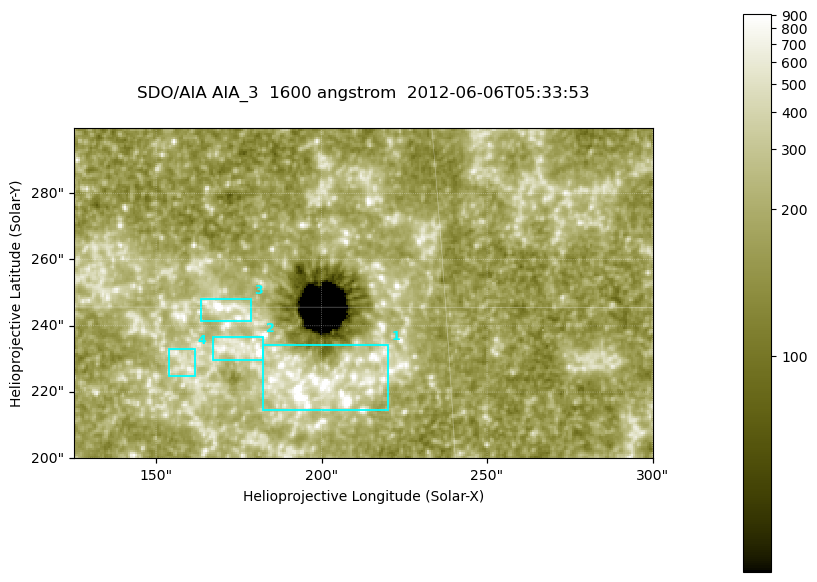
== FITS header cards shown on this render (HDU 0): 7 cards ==
TELESCOP= 'SDO/AIA '
INSTRUME= 'AIA_3   '
WAVELNTH=                 1600
WAVEUNIT= 'angstrom'
DATE-OBS= '2012-06-06T05:33:53.13'
CTYPE1  = 'HPLN-TAN'
CTYPE2  = 'HPLT-TAN'

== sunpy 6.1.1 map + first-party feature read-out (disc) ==
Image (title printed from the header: SDO/AIA AIA_3  1600 angstrom  2012-06-06T05:33:53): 287 x 164 px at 0.609 arcsec/px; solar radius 946 arcsec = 1552 px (partial field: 0.6% of the solar disc is inside the frame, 100% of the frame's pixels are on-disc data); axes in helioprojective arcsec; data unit not stated in the header (colour bar unlabelled)
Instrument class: DISC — disc imager (sunpy class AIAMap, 1600 A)
Bright regions (active regions / flare kernels): reference = the on-disc median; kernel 3 px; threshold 5 sigma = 312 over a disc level ~180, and >= 1.15x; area >= 47 px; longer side >= 3 px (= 1.8 arcsec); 4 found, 4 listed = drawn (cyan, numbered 1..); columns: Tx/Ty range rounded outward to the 2 arcsec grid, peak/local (2 s.f.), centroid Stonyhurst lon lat
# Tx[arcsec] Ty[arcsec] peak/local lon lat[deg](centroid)
1 182..220 214..234 11 +12 +14
2 166..184 230..238 7.1 +11 +14
3 162..180 240..248 8.2 +11 +15
4 154..162 224..234 3.8 +10 +14